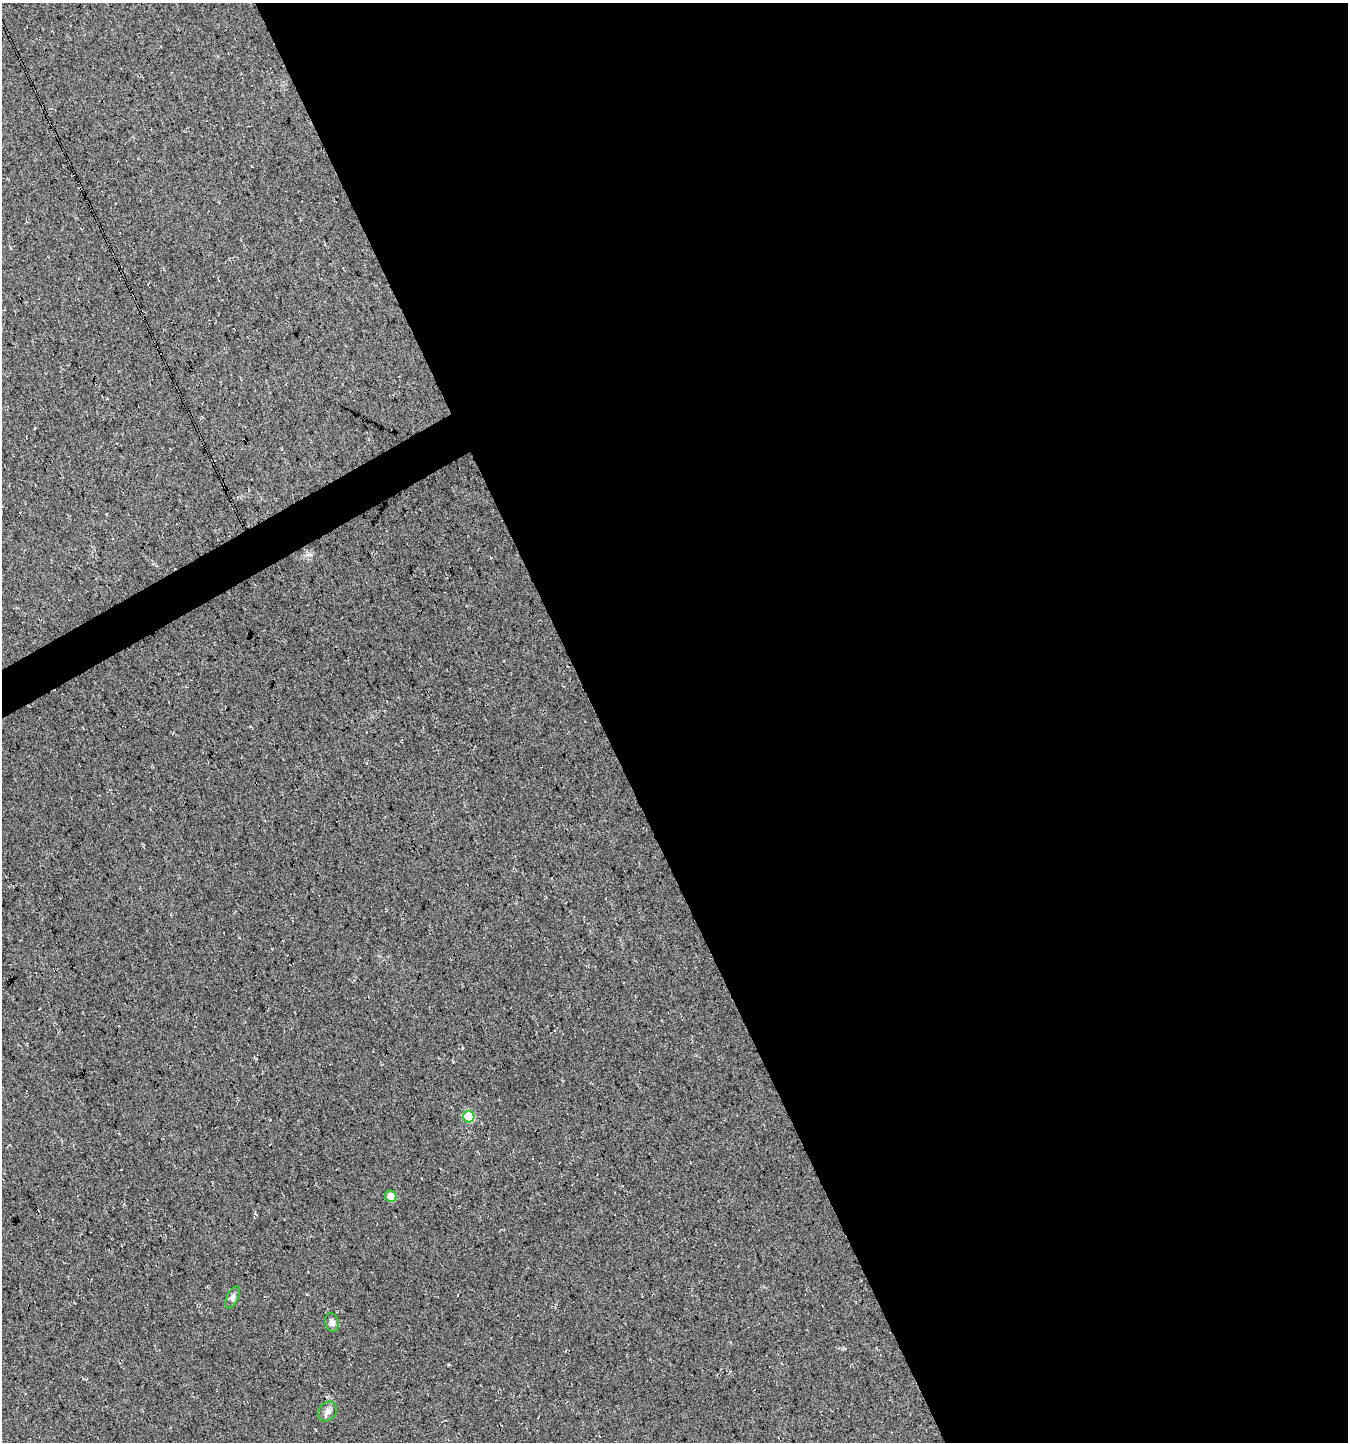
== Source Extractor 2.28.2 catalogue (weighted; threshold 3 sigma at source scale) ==
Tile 8 of 4 x 4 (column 4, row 2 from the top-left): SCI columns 4136-5481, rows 2881-4320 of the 5639 x 5759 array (HDU 1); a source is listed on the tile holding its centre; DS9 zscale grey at full resolution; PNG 1350 x 1444 px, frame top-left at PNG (2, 3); each listed source drawn as its Kron ellipse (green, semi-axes under 4 px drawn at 4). Shown black and unused: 57% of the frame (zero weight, under 3 of 4 exposures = <1% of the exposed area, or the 3 px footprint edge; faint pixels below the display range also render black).
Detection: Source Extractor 2.28.2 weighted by HDU 2 'WHT'; one run over the whole footprint, this tile lists its part. Background 0.0264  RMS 0.0068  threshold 0.0304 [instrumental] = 3 sigma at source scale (4.5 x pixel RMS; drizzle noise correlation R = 1.50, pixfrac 1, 0.0396/0.0396 arcsec/px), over >= 5 px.
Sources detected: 5; all 5 listed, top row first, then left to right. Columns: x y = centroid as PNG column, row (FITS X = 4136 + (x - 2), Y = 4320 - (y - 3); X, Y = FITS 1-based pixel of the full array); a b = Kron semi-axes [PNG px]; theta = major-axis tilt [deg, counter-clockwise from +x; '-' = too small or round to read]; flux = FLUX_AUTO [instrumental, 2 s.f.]
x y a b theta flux
469 1117 6 5 - 29
391 1196 6 5 - 8.5
233 1297 12 5 64 2.4
332 1322 9 6 -74 2.8
327 1412 11 8 56 3.3